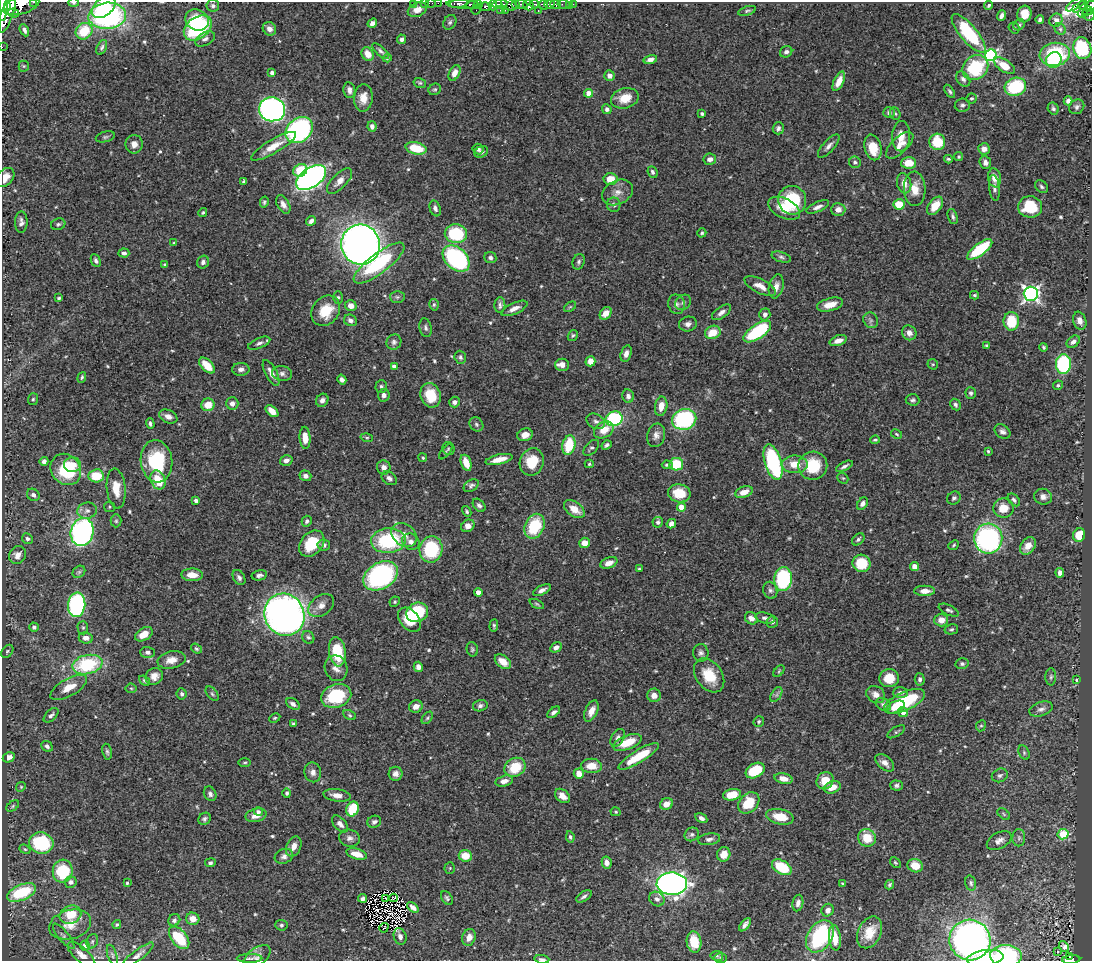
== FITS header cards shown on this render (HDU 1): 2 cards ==
NAXIS1  =                 1090
NAXIS2  =                  959

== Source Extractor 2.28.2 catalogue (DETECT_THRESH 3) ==
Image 1090 x 959 px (HDU 1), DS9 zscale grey, 1 PNG px = 1 image px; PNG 1094 x 963 px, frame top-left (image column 1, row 959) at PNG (2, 2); each listed source drawn as its Kron ellipse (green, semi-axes under 4 px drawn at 4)
Background 0.701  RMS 0.018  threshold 0.0532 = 3 sigma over >= 5 px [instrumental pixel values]
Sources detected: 579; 3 with non-positive FLUX_AUTO (blend fragments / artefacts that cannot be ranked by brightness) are neither listed nor drawn; of the other 576, the 500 brightest by FLUX_AUTO listed and drawn (76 fainter detections omitted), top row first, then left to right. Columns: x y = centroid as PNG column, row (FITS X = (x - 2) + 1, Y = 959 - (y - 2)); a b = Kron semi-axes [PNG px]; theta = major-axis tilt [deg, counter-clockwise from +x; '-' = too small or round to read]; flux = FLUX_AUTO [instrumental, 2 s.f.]
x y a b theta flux
33 2 3 2 - 58
74 3 5 4 - 2.2
414 3 3 2 - 23
425 3 2 2 - 12
431 3 5 2 - 18
438 3 2 2 - 15
459 3 9 4 7 440
463 4 17 4 -3 500
472 4 6 4 3 420
500 4 8 4 9 260
509 4 8 5 -31 350
516 4 3 3 - 110
521 4 6 3 -10 180
534 4 5 3 - 170
549 4 5 3 - 320
556 4 5 3 - 350
563 4 6 3 -10 72
573 4 2 2 - 7.6
1076 4 11 4 31 140
21 5 19 9 17 2700
478 5 4 4 - 150
493 5 5 3 - 150
528 5 5 5 - 960
543 5 5 3 - 460
989 5 4 3 - 2.2
1082 5 5 3 - 120
7 6 4 3 - 960
213 6 6 6 - 3.9
569 6 2 2 - 7.3
1090 6 6 4 45 280
3 7 14 4 88 2700
104 7 14 9 41 51
486 7 6 4 5 140
1077 9 3 3 - 9.2
417 10 10 7 24 12
476 10 5 2 - 11
500 10 2 2 - 18
505 10 3 2 - 37
538 11 3 2 - 27
747 11 9 4 17 2.3
1088 11 5 3 - 240
8 12 21 6 73 3300
14 13 5 4 - 400
1083 13 5 4 - 44
1024 14 8 7 - 16
1088 15 6 5 - 340
107 16 19 13 5 230
1001 16 5 3 - 4.3
1040 19 4 3 - 2.9
197 20 12 10 -27 26
1056 20 7 6 - 5.5
450 22 8 6 55 2.9
372 23 5 4 - 6.3
1019 25 6 5 - 2.7
198 28 15 10 36 130
1014 28 6 5 - 1.9
269 29 7 6 - 6.5
1060 29 6 5 - 2
24 30 6 4 -64 3.6
84 31 9 7 40 39
969 33 24 8 -50 91
205 39 11 6 28 4.8
402 39 5 4 - 4
2 47 2 2 - 9
102 47 8 4 63 2.6
1082 48 11 9 -72 63
381 51 11 4 -41 3.3
786 52 6 5 - 3.7
368 54 7 5 -56 12
1055 54 15 11 9 95
991 55 6 6 - 200
387 58 4 4 - 1.8
650 59 7 4 15 5.1
1054 60 8 7 - 25
24 66 5 5 - 1.8
1004 66 12 6 -34 20
975 67 14 11 40 76
272 73 4 4 - 4.4
454 73 8 5 63 9
609 76 5 5 - 7.2
963 79 8 6 -49 4.1
839 81 10 5 65 12
420 83 6 5 - 2
1015 87 11 9 19 83
435 89 6 5 - 2.1
349 90 8 6 -80 5.1
950 91 7 4 -57 2.3
589 93 4 4 - 16
363 98 14 9 86 13
625 98 14 10 15 19
971 98 5 5 - 2.2
1068 101 4 4 - 4.4
962 105 8 6 10 3.4
1077 107 8 7 - 3.4
1053 108 6 5 - 2.9
272 109 13 12 - 420
607 109 5 4 - 3.6
889 113 6 5 - 3.8
702 114 4 3 - 2.3
895 114 6 5 - 1.9
372 126 5 4 - 4.7
778 128 6 5 - 3.7
299 130 15 11 38 260
901 136 15 9 88 12
105 137 10 5 13 2.7
937 142 8 8 - 43
134 144 9 8 - 8.4
900 145 17 8 44 13
274 146 26 6 31 19
829 146 14 5 48 6
873 147 13 8 -77 31
416 148 10 6 -13 36
478 149 5 5 - 3.6
984 149 6 5 - 7
481 152 7 5 26 3.7
959 157 4 4 - 1.8
710 159 6 5 - 6.2
948 159 4 3 - 1.9
855 162 6 5 - 3.6
908 163 7 6 - 23
985 163 6 5 - 5
300 170 7 6 - 31
652 172 6 4 -66 3
5 177 11 7 48 14
311 178 16 10 36 570
994 178 9 6 -80 10
610 179 7 6 - 19
244 181 4 3 - 2.2
339 181 16 7 46 10
904 183 10 7 -76 10
1041 187 7 5 -46 2.6
994 188 13 5 -84 4.4
915 189 17 11 -88 17
617 192 16 11 28 12
792 200 14 14 - 80
264 202 5 3 - 2
899 204 5 5 - 28
283 205 10 6 -61 6.3
614 205 7 6 - 3.8
935 206 10 6 53 19
818 207 12 5 23 5.6
1030 207 12 10 -6 38
435 208 8 5 -71 4
784 208 17 9 -26 19
838 210 7 6 - 7.6
203 212 4 4 - 1.7
953 217 8 4 -70 2.7
311 221 5 4 - 4.3
21 222 11 6 89 5.2
58 224 7 5 19 2.6
702 233 5 4 - 2
456 234 11 9 -8 70
174 243 4 4 - 1.9
361 245 20 19 - 1000
980 249 15 6 37 74
124 253 5 4 - 3.6
781 257 10 5 -17 3.2
456 258 15 10 -44 190
490 258 6 5 - 2.9
96 261 7 4 -65 3
203 262 6 5 - 4.4
579 262 8 6 71 3
379 263 31 9 37 95
165 265 4 3 - 2.3
760 286 17 7 -26 11
776 286 12 7 75 7.6
1031 294 7 7 - 400
974 295 4 3 - 1.8
338 297 6 5 - 2.1
397 297 7 6 - 2.6
59 298 4 3 - 1.8
683 302 8 7 - 4.2
677 304 10 8 -76 5.1
434 305 6 4 -78 2
500 305 8 5 88 3.7
830 305 13 6 15 13
351 306 6 5 - 9.3
570 307 7 3 36 1.7
514 308 14 5 24 8.2
326 311 16 13 53 32
721 312 11 5 36 5.2
606 313 7 5 53 13
765 314 6 5 - 4.5
350 320 7 5 -29 3.9
871 320 8 7 - 3.8
1011 321 9 7 -89 38
1080 321 9 6 -71 7.3
688 324 9 7 16 5.4
426 328 9 6 -78 3.6
713 332 8 6 25 22
757 332 16 7 34 92
909 333 8 7 - 6.8
573 335 6 4 57 2
838 341 9 5 18 8.9
394 342 8 7 - 3.8
1073 342 7 5 38 5.3
259 343 12 5 22 4
986 345 4 3 - 1.6
1044 347 4 4 - 1.8
626 354 8 5 74 5.9
460 357 6 5 - 3
590 361 5 5 - 9.6
933 364 5 5 - 1.6
1063 364 10 7 89 94
562 365 7 6 - 8.5
207 366 9 5 -45 21
394 366 4 4 - 6.9
241 369 8 6 -1 5.4
271 373 14 6 -62 8.6
282 373 10 7 -11 5.2
82 377 5 4 - 2.1
342 380 5 4 - 3.7
1058 385 5 4 - 2.1
381 386 6 5 - 2.6
971 393 6 5 - 2.6
384 395 6 5 - 5.6
431 395 12 10 -69 32
628 396 7 6 - 4.9
33 399 6 5 - 1.9
322 400 7 6 - 5.4
913 400 7 5 -4 2.5
454 402 5 5 - 4.7
232 403 6 6 - 5.6
208 405 6 6 - 19
955 405 6 5 - 3.4
661 406 10 6 79 13
272 411 7 4 -41 13
168 417 9 6 -24 6.6
614 419 8 7 - 140
684 419 12 10 14 130
596 421 10 7 -29 4.6
150 424 5 4 - 3.1
476 424 7 6 - 2.9
604 430 10 7 32 17
1002 432 9 6 -36 4.3
897 434 6 4 -28 1.6
525 435 8 6 15 9.1
656 435 12 9 76 7.4
305 438 11 5 -87 15
367 438 6 4 -15 1.7
875 440 4 3 - 1.7
569 445 10 6 78 45
607 445 5 4 - 2.8
591 448 9 5 46 2.8
448 449 6 6 - 2.1
988 451 3 3 - 1.6
446 452 9 4 51 1.8
423 458 5 4 - 1.7
499 459 13 5 13 14
286 460 6 5 - 5.8
44 461 4 4 - 3.5
156 461 21 15 -83 80
532 462 14 12 71 31
773 462 18 8 -73 140
466 463 8 5 -70 18
589 464 4 4 - 1.7
676 464 7 6 - 47
795 464 13 9 -1 20
73 465 8 7 - 12
667 465 5 4 - 2.6
813 466 14 14 - 48
844 466 9 4 26 3.5
384 467 7 7 - 6.1
66 469 16 14 -50 63
96 476 7 6 - 30
305 476 6 5 - 4.7
389 478 8 6 -36 4.5
843 478 6 5 - 1.7
158 480 10 7 -68 29
471 486 8 5 32 3
116 489 20 9 -85 18
744 492 9 5 21 13
679 493 11 9 -10 28
33 495 7 5 -42 3.9
1043 497 9 8 - 6.5
954 498 7 6 - 3.4
1014 500 7 5 -47 3.1
196 501 4 3 - 4.7
862 504 7 5 56 4.7
479 505 7 5 -47 3.8
109 507 6 5 - 2.1
681 507 4 4 - 17
1003 508 10 9 - 19
574 509 12 7 -37 17
87 511 10 8 13 6
467 511 6 4 -60 2.1
116 521 6 5 - 2.2
307 521 5 5 - 3.2
658 522 5 5 - 4.4
671 524 5 4 - 5.8
468 526 7 6 - 11
534 526 13 9 66 58
82 532 14 11 76 400
404 535 14 10 -38 13
1079 535 7 6 - 27
27 539 5 5 - 2.9
858 539 7 5 41 3
988 539 15 14 - 230
388 541 17 12 4 100
411 542 9 7 -35 7.2
312 543 15 11 47 43
584 543 5 5 - 10
324 545 6 5 - 3.8
954 545 6 4 42 1.6
1028 546 9 7 54 12
431 549 13 11 81 83
17 555 9 8 - 8.1
609 563 9 5 22 8.5
861 563 9 8 - 34
914 567 4 4 - 10
639 569 4 3 - 1.9
79 572 7 5 43 2.7
1060 573 5 4 - 5
192 575 11 6 -2 14
259 575 8 5 12 4.3
381 576 19 13 31 180
239 577 8 5 -58 3.8
783 579 12 9 86 110
542 590 9 4 26 5.3
770 590 8 7 - 3.5
925 591 10 5 0 8.9
478 593 4 4 - 16
395 602 5 4 - 1.8
537 604 8 3 -26 1.7
77 605 12 8 82 200
321 606 14 9 37 10
949 610 11 5 -25 3.1
417 612 11 9 26 70
284 615 21 19 -64 740
751 618 7 5 -37 7
765 618 10 5 -15 4.4
409 620 14 9 -49 26
941 620 7 6 - 10
772 622 6 5 - 3.9
494 625 6 4 86 2.1
34 627 5 4 - 2.4
83 628 6 5 - 2.2
951 629 7 5 13 2.4
144 634 9 6 32 16
308 637 7 5 -57 2.8
86 638 7 5 -6 6.5
556 647 6 4 31 4.5
196 649 6 4 -38 2.2
472 649 7 5 -76 2.2
7 651 7 5 51 2.2
148 652 7 5 -1 3.9
337 652 15 8 -82 51
701 653 9 7 -83 4.3
171 660 14 8 12 12
503 662 9 6 -38 13
962 664 6 5 - 2.9
87 665 15 9 12 89
418 667 5 4 - 5.9
336 668 13 11 -70 8.9
779 671 7 4 46 1.6
709 675 18 13 -54 34
154 676 9 8 - 9.8
1051 677 8 5 -90 2.7
889 678 10 9 - 22
920 679 6 5 - 3.4
1076 680 4 3 - 1.6
144 681 6 4 -39 1.9
69 687 20 8 29 18
131 688 5 5 - 1.7
900 692 7 5 1 4.6
182 694 5 5 - 3.4
212 694 8 5 -52 2.4
876 694 10 8 -32 7.5
654 695 7 6 - 8.4
776 695 8 5 59 3.2
336 696 15 11 19 69
904 701 22 9 24 67
293 704 7 5 -34 4.3
883 704 8 6 -30 3
416 706 7 6 - 9
480 706 7 5 14 3.4
895 707 10 5 24 14
1041 709 12 7 19 5.6
591 711 11 6 65 11
554 712 7 4 38 3.9
903 712 5 4 - 9.8
51 715 9 5 44 4
350 715 7 4 -28 2
275 718 6 4 27 1.9
427 718 7 4 50 2
759 721 6 5 - 2
293 724 4 3 - 2.2
981 726 6 4 65 1.7
896 732 10 4 31 2.2
618 738 10 6 60 5.2
627 742 15 7 21 27
47 746 6 4 -43 3
107 752 8 4 -78 2.5
1024 753 7 5 -65 2.2
639 756 23 6 31 45
9 757 6 4 27 8.1
245 763 6 3 1 1.6
885 763 11 6 -40 7.3
591 766 10 7 -2 18
515 767 11 9 30 33
755 771 10 7 30 51
313 772 10 8 -79 6.4
396 774 7 7 - 6
579 774 5 5 - 12
1000 775 8 6 24 3.4
783 779 9 5 -13 11
504 781 9 5 15 6.9
825 781 9 8 - 17
896 785 6 5 - 2.8
21 787 5 4 - 1.6
832 787 8 6 21 14
287 793 4 4 - 2.3
210 794 7 6 - 3.7
337 795 13 6 -7 8.9
732 795 9 5 11 25
562 796 8 6 -41 10
749 803 12 9 44 33
666 804 7 5 28 11
13 806 7 4 37 2.1
353 809 7 6 - 45
258 812 4 3 - 2.9
616 812 5 4 - 1.6
1004 814 7 4 -37 1.9
256 815 10 6 13 9.4
780 817 14 7 -13 24
701 818 6 4 -30 4.1
205 819 6 5 - 2.7
374 822 7 6 - 3.6
340 824 10 6 -48 6.1
692 834 7 6 - 3.4
1063 834 5 5 - 80
570 837 6 4 -80 2.4
349 838 10 8 -12 6
867 838 9 8 - 27
1019 838 8 6 89 3.3
709 839 11 5 8 4.3
999 841 13 8 29 7.4
41 843 12 10 -11 77
294 846 10 7 66 9.7
25 849 6 4 -22 2
357 854 10 5 -16 16
724 854 7 6 - 15
284 856 9 7 23 5.3
465 856 6 5 - 20
210 863 5 4 - 2.4
607 863 6 5 - 6.8
895 863 6 4 -48 1.6
915 866 8 6 -18 16
782 867 11 6 -31 51
450 868 5 5 - 1.6
63 871 11 10 - 61
71 882 6 6 - 5.2
127 883 3 3 - 2
971 883 7 5 -74 2.6
672 884 15 11 -1 680
843 884 4 3 - 1.7
890 885 5 4 - 2.4
21 892 15 8 23 72
584 896 9 4 33 3.7
363 898 4 4 - 3.8
386 898 3 2 - 1.6
394 898 4 2 - 1.7
447 898 7 5 -56 2.7
657 899 8 7 - 4.9
798 903 8 5 79 4.9
413 907 6 4 -41 6.1
828 910 6 6 - 5
70 915 11 9 20 28
193 919 6 6 - 11
174 920 6 5 - 3.5
117 924 4 3 - 1.6
70 925 21 14 15 22
281 925 6 5 - 2.5
745 925 8 3 51 4.2
384 928 5 2 - 1.8
870 932 17 11 64 23
64 936 16 5 -50 4.6
400 936 8 6 -73 5.7
820 936 17 12 56 120
469 937 8 6 70 9.8
179 938 13 7 -50 54
835 938 13 6 -83 16
970 940 20 20 - 510
92 941 7 5 69 2.5
694 942 11 7 -82 24
85 946 5 5 - 5.4
1064 947 6 4 -53 2.4
1058 951 3 3 - 2.8
81 955 17 7 -41 9.3
112 955 11 4 -73 2.6
138 955 19 5 37 5.8
717 956 6 5 - 1.9
1006 956 16 11 1 99
257 957 16 9 37 6.9
1070 957 3 2 - 28
249 958 13 4 0 3
721 958 6 5 - 1.9
985 958 18 8 8 20
542 959 7 3 -6 2.9
1071 960 9 3 3 140
At the frame edge (FLAGS 8, measured only in part): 15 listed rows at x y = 33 2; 74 3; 414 3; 425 3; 431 3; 438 3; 21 5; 1090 6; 3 7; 2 47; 5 177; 1006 956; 985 958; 542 959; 1071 960
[76 fainter detections neither listed nor drawn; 3 non-positive-flux detections neither listed nor drawn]